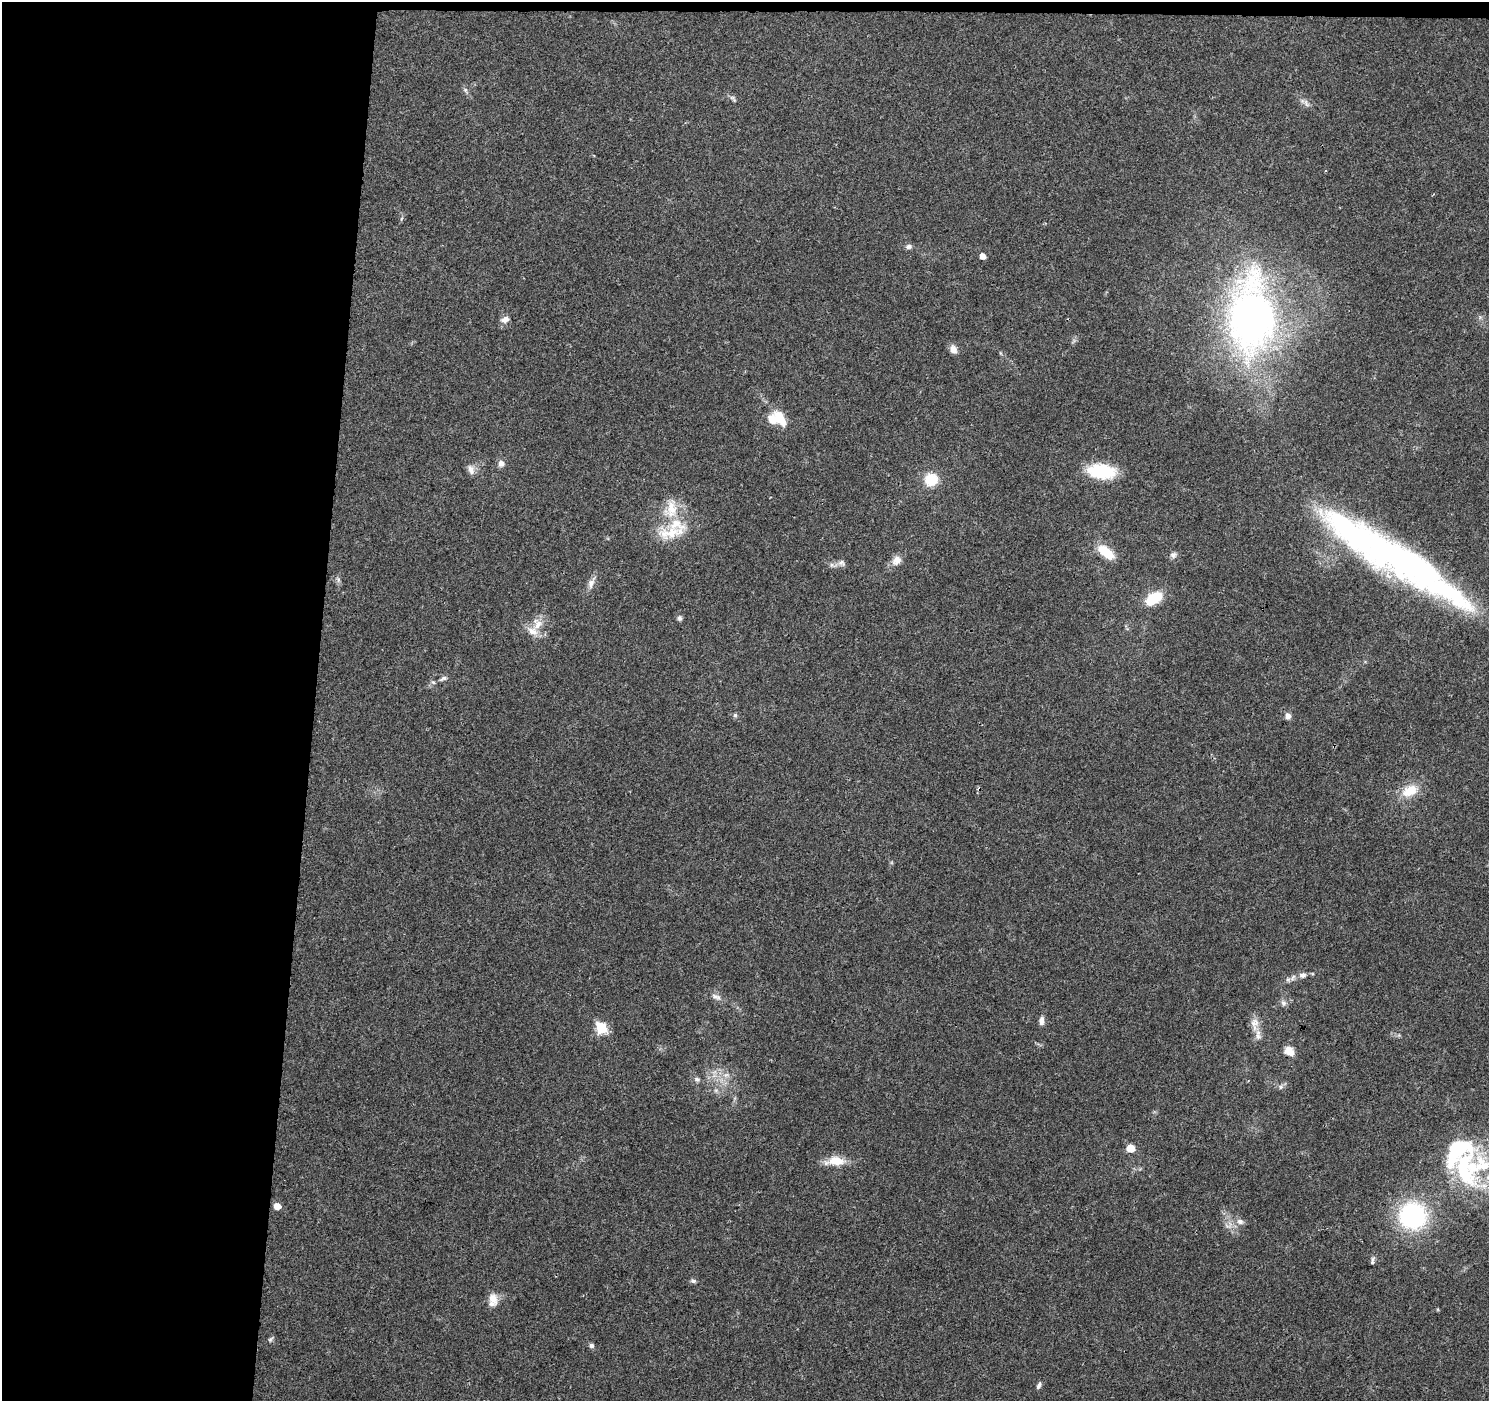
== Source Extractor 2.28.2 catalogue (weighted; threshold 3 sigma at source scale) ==
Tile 1 of 3 x 3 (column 1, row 1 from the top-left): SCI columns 1-1487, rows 3028-4426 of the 4471 x 4709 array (HDU 1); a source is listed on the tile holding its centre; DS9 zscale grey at full resolution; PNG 1491 x 1403 px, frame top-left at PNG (2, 2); no overlay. Shown black and unused: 22% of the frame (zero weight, under 3 of 4 exposures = <1% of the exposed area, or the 3 px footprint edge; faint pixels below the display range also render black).
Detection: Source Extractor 2.28.2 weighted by HDU 2 'WHT'; one run over the whole footprint, this tile lists its part. Background 0.0484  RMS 0.0039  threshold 0.0174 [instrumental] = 3 sigma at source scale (4.5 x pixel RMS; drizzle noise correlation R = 1.50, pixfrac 1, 0.0396/0.0396 arcsec/px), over >= 5 px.
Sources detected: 62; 3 inside a brighter object's white glare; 1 cosmic-ray / hot-pixel residue — not listed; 5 inside a brighter listed object's ellipse — not listed separately; the other 53 listed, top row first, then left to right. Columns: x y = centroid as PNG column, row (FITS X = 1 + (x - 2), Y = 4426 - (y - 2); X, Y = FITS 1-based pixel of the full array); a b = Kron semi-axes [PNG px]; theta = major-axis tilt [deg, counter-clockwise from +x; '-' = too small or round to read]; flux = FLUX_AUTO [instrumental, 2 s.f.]
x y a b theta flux
465 90 7 5 -46 0.85
733 99 12 5 -49 1
1306 103 13 5 -64 1.4
401 219 6 3 71 0.52
909 246 9 6 3 1.3
983 256 5 4 - 3.1
1252 317 37 21 90 300
505 319 11 8 16 2.2
953 349 11 8 -69 2.4
779 418 14 8 -55 11
501 463 7 7 - 2.2
471 469 15 8 -67 2.3
1102 471 23 12 -6 25
931 480 12 11 - 11
671 508 30 16 86 9.7
671 533 44 17 7 13
1106 552 19 9 -39 11
1390 554 158 35 -31 190
1173 555 9 8 - 1.5
896 560 14 10 51 3.4
841 562 10 7 -12 1.6
338 579 8 5 -80 0.95
591 583 17 8 68 2.6
1153 598 14 8 32 17
679 618 8 6 -88 0.92
538 624 19 11 55 5
443 678 12 5 25 1.4
735 715 6 5 - 0.73
1288 716 6 5 - 2.5
1410 791 25 15 25 8.2
1303 975 10 7 11 1.8
1293 978 11 5 55 1.4
716 997 15 7 -25 2.2
1284 1003 9 7 -68 1.3
1041 1021 10 6 86 1.9
1255 1024 20 11 -87 3.8
602 1028 6 5 - 33
1289 1051 12 9 -32 3.8
726 1075 9 5 24 1.6
697 1079 9 6 -20 1.1
1281 1087 7 5 46 0.99
1130 1148 5 5 - 11
835 1161 25 11 3 7.3
1465 1168 73 52 9 64
277 1206 5 5 - 5.2
1413 1216 31 31 - 44
1240 1222 9 7 -17 1.8
1372 1261 11 5 85 1.1
693 1281 8 5 -18 0.9
493 1298 16 11 -67 4
270 1339 8 5 50 0.77
591 1346 6 6 - 1
1039 1386 11 5 66 1.1
Isophote crosses this tile's border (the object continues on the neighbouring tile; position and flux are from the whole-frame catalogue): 1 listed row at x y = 1465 1168